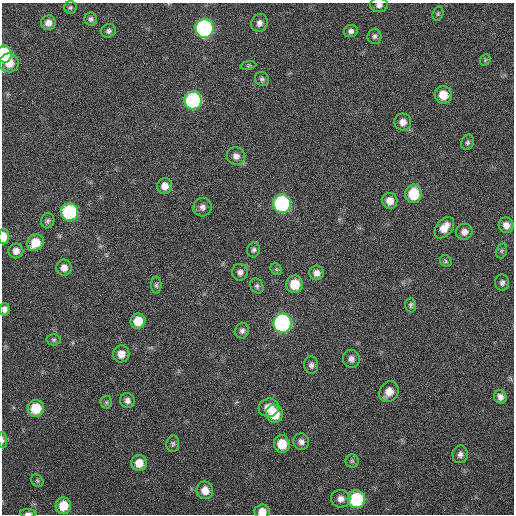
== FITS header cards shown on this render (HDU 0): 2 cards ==
NAXIS1  =                  512 / Axis length
NAXIS2  =                  512 / Axis length

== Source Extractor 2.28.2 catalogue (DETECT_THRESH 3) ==
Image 512 x 512 px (HDU 0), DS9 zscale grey, 1 PNG px = 1 image px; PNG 516 x 516 px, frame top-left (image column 1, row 512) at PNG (2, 3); each listed source drawn as its Kron ellipse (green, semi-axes under 4 px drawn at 4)
Background 67.2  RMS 5.7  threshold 17.2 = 3 sigma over >= 5 px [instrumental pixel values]
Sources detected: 74; all 74 listed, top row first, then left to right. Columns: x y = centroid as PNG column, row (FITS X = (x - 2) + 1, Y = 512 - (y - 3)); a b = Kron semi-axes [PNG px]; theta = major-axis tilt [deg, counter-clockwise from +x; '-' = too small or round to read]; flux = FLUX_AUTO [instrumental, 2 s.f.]
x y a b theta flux
379 5 8 7 - 1600
70 7 6 6 - 720
438 14 7 5 71 670
91 19 6 6 - 1100
48 23 7 7 - 2500
259 23 9 8 - 2000
204 28 9 9 - 82000
109 31 7 6 - 1200
351 31 7 6 - 1300
374 36 7 7 - 1100
4 54 8 7 - 27000
485 60 6 4 50 570
9 63 9 9 - 5400
248 65 8 4 9 600
262 79 7 6 - 940
443 95 9 8 - 5800
193 100 9 9 - 53000
403 122 8 8 - 2600
468 142 8 6 67 950
236 156 9 8 - 2200
165 186 8 7 - 3300
413 194 9 8 - 13000
390 201 8 7 - 3500
282 204 9 9 - 59000
202 207 9 9 - 1900
69 212 9 8 - 43000
48 221 7 6 - 970
506 225 8 7 - 2700
444 228 12 8 52 4300
464 232 8 8 - 2200
4 236 8 5 -88 5100
35 243 9 7 50 6600
254 250 7 6 - 1000
16 251 7 7 - 2400
501 251 7 5 72 770
446 261 6 5 - 650
64 268 8 7 - 2600
276 269 6 5 - 700
240 272 8 7 - 1700
316 273 7 7 - 2300
502 283 8 7 - 1200
295 284 9 8 - 8300
156 285 8 5 -89 800
257 286 8 6 -58 970
411 305 7 5 90 910
4 309 6 5 - 1600
138 321 8 7 - 6700
282 323 9 9 - 88000
242 331 8 7 - 1200
54 340 7 5 3 800
121 354 8 8 - 3500
351 359 9 8 - 1800
311 365 8 7 - 1400
389 392 11 9 57 4300
500 397 7 6 - 1900
127 401 7 7 - 1700
106 402 6 6 - 800
36 408 8 8 - 9400
269 408 10 9 - 5200
274 414 9 8 - 8700
3 440 8 4 -86 800
301 442 8 8 - 1700
173 444 8 6 83 870
282 444 9 8 - 7600
460 454 9 7 79 1600
352 461 6 6 - 820
139 463 8 7 - 5000
37 481 7 5 -49 650
205 490 9 8 - 4100
341 499 9 9 - 2400
356 499 9 8 - 29000
63 506 8 7 - 7500
262 511 7 7 - 3600
28 513 8 3 -1 1000
At the frame edge (FLAGS 8, measured only in part): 7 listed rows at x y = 379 5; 4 54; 4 236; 4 309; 3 440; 262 511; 28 513